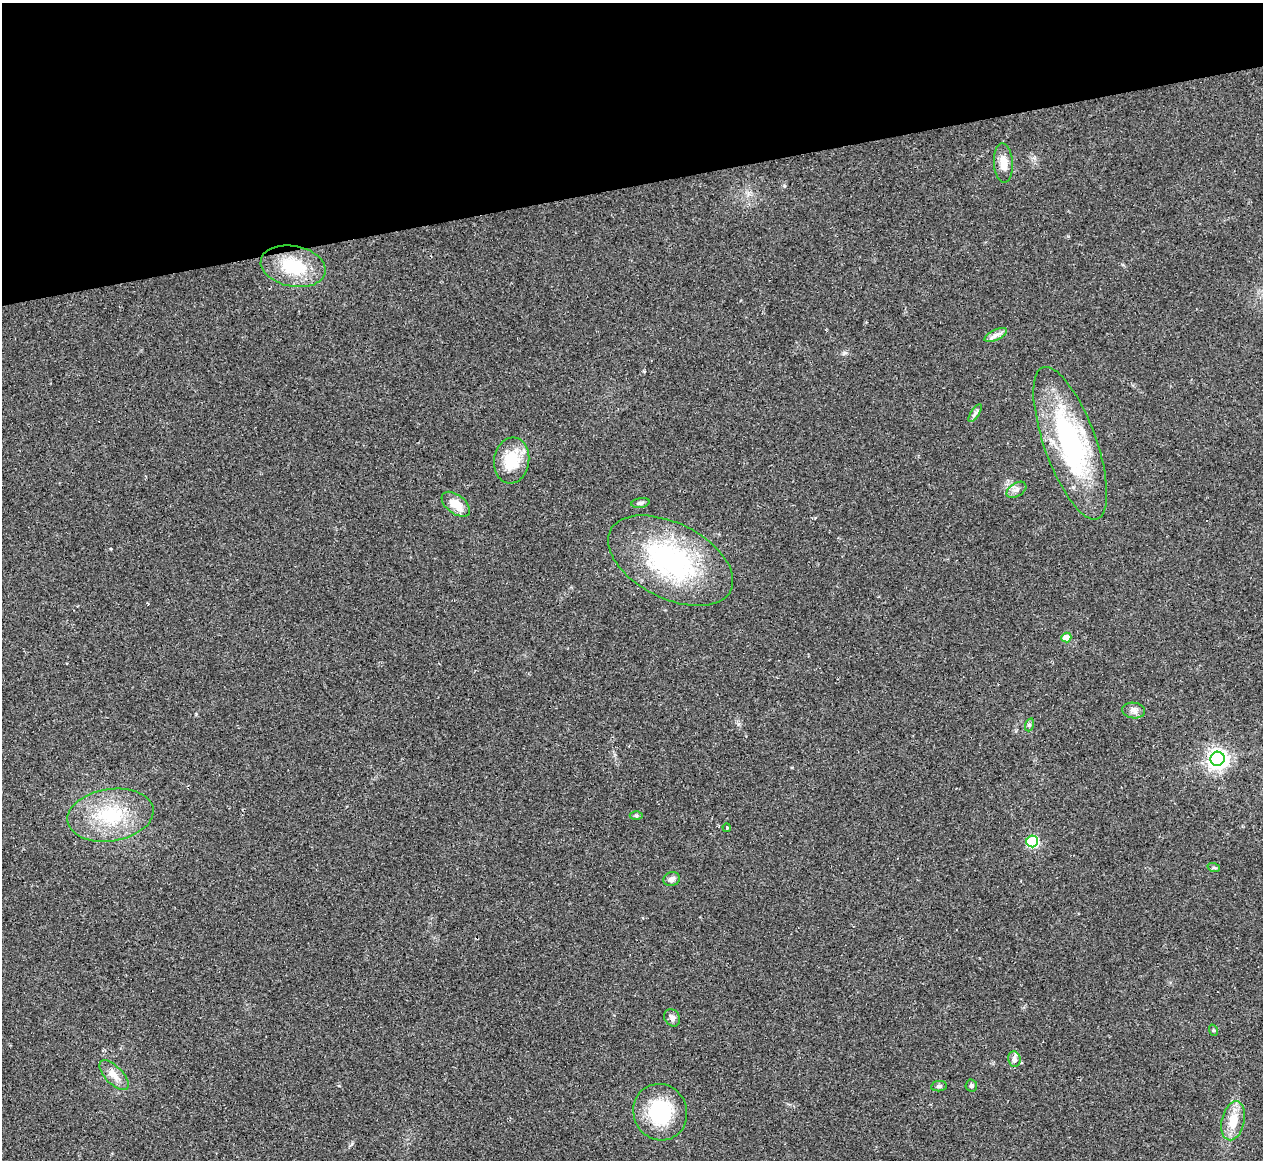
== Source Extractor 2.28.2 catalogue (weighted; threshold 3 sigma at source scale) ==
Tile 3 of 4 x 4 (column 3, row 1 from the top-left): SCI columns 2552-3812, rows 3733-4890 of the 5073 x 5080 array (HDU 1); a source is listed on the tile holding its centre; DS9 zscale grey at full resolution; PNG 1265 x 1162 px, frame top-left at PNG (2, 3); each listed source drawn as its Kron ellipse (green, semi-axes under 4 px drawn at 4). Shown black and unused: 16% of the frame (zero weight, under 2 of 3 exposures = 2% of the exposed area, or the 3 px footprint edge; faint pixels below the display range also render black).
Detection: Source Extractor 2.28.2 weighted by HDU 2 'WHT'; one run over the whole footprint, this tile lists its part. Background 0.059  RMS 0.0071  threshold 0.0318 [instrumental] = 3 sigma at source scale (4.5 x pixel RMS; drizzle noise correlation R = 1.50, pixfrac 1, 0.05/0.05 arcsec/px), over >= 5 px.
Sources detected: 29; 1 inside a brighter listed object's ellipse — not listed separately; the other 28 listed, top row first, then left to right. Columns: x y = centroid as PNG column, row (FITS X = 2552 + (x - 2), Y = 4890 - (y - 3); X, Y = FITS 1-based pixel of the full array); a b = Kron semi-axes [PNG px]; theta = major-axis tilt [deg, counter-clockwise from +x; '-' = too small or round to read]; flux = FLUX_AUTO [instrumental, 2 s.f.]
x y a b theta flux
1003 163 20 9 -86 8.5
293 266 33 20 -11 34
996 335 12 5 26 3.2
975 413 10 4 57 1.9
1070 443 80 26 -70 120
512 460 23 17 82 25
1016 490 11 6 32 3.2
641 503 9 4 10 1.7
456 504 16 9 -37 12
671 561 67 37 -27 120
1066 638 5 5 - 12
1134 711 11 7 -8 3.6
1029 725 6 4 72 1.2
1217 759 7 7 - 420
110 815 43 26 9 45
636 815 6 4 -1 1
727 828 4 3 - 3.7
1032 841 6 6 - 75
1214 868 6 4 -19 1
672 879 8 7 - 2.9
672 1018 9 7 -57 2.9
1213 1030 6 3 -71 0.77
1014 1059 8 6 -82 3.1
114 1075 19 8 -46 7.1
939 1086 8 5 8 1.6
971 1086 6 6 - 1.6
660 1112 28 26 -67 43
1233 1121 20 11 77 13